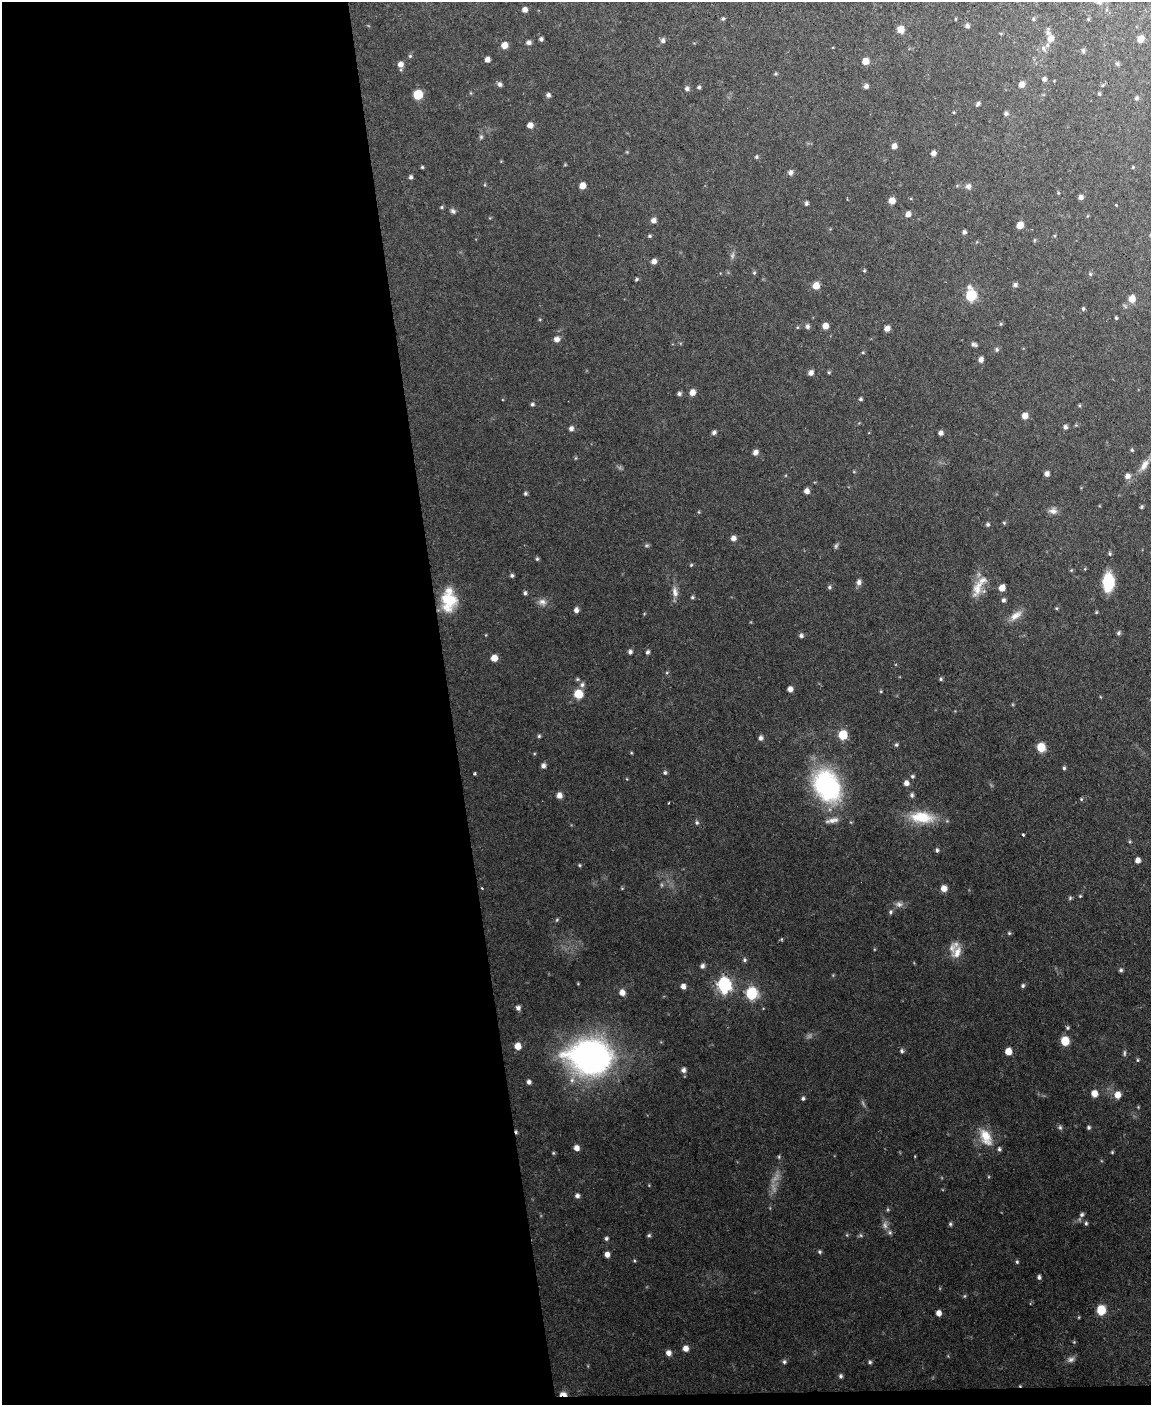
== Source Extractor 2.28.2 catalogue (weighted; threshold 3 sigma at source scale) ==
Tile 9 of 4 x 3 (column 1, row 3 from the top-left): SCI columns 1-1149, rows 239-1641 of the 4596 x 4572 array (HDU 1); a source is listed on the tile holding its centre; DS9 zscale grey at full resolution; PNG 1153 x 1407 px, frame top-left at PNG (2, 2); no overlay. Shown black and unused: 40% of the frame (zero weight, under 2 of 3 exposures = <1% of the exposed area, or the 3 px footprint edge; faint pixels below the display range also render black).
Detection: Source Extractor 2.28.2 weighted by HDU 2 'WHT'; one run over the whole footprint, this tile lists its part. Background 0.11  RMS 0.0071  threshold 0.0321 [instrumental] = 3 sigma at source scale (4.5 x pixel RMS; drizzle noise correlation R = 1.50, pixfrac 1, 0.05/0.05 arcsec/px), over >= 5 px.
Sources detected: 227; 6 too faint to see at this stretch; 1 cosmic-ray / hot-pixel residue — not listed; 5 inside a brighter listed object's ellipse — not listed separately; the other 215 listed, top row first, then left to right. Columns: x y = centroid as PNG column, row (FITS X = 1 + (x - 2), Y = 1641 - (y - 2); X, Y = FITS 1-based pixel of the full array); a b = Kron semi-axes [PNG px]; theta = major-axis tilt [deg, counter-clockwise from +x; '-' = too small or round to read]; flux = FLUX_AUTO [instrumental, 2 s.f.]
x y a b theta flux
525 9 5 5 - 3.3
723 19 5 4 - 1.1
1033 19 5 4 - 0.9
1088 19 4 3 - 0.64
967 26 5 5 - 1.7
901 29 7 7 - 5.6
1050 38 8 7 - 4.9
541 39 5 4 - 1.6
1140 39 5 5 - 7.1
663 40 6 5 - 2
528 42 5 5 - 2.4
504 45 6 5 - 6.7
1043 48 8 5 -62 1.9
1083 51 7 5 -70 1.2
410 56 5 4 - 0.87
487 60 5 5 - 3.1
865 61 5 5 - 7.6
400 64 6 6 - 3.6
1117 64 6 4 -24 1.2
776 74 5 4 - 0.94
1044 79 5 5 - 2
500 84 6 5 - 1.9
1021 84 6 5 - 4.6
866 86 5 5 - 2.3
699 87 4 4 - 1.2
687 89 6 5 - 2
418 94 7 6 - 18
1099 94 5 4 - 0.86
548 95 5 5 - 2
1136 98 5 5 - 1.3
978 104 7 4 51 1.5
1006 113 6 5 - 1.8
530 125 5 5 - 4.7
481 137 6 5 - 1.2
894 146 5 5 - 3.4
933 153 5 5 - 2.8
756 157 5 5 - 1.2
422 167 4 4 - 0.82
1133 167 3 3 - 0.89
790 172 6 5 - 2.5
411 177 5 4 - 1.6
582 186 5 5 - 6.2
968 186 7 7 - 2.6
1081 197 5 5 - 2.6
892 201 5 5 - 6.7
806 203 5 5 - 1.4
1116 205 3 2 - 0.54
442 207 5 4 - 0.89
453 211 7 6 - 1.7
908 214 6 5 - 3.5
653 220 6 5 - 2.9
1020 225 6 5 - 6.9
964 232 5 4 - 1.7
650 236 5 4 - 1
1034 240 5 4 - 0.72
654 261 5 5 - 3.2
864 270 4 4 - 0.76
754 273 5 4 - 0.91
1090 274 5 4 - 0.93
636 279 5 4 - 1
1015 285 6 5 - 2
816 286 7 6 - 7.1
971 295 8 6 -89 52
1132 299 7 6 - 5.9
1083 309 5 4 - 0.99
1116 318 4 3 - 0.75
807 326 6 5 - 1.7
825 326 6 5 - 4.9
887 328 6 5 - 3.6
557 339 6 6 - 3.3
974 345 7 4 -13 1.7
997 349 5 5 - 1.3
863 353 5 3 - 0.61
981 360 5 5 - 3
829 372 4 4 - 0.81
811 373 5 5 - 3
692 392 6 5 - 4.9
679 394 5 5 - 1.6
861 399 4 3 - 1.2
532 404 5 4 - 1.3
1025 416 5 5 - 5.8
1065 427 6 5 - 1.8
571 428 6 5 - 2.2
714 432 5 4 - 1.9
941 433 5 4 - 2.3
1132 450 5 4 - 0.81
755 452 6 5 - 3.2
576 458 5 3 - 0.6
1144 465 17 8 59 5.8
1047 474 5 5 - 2.7
1127 476 7 7 - 3
807 491 5 5 - 3.5
525 493 4 4 - 1.2
1141 507 4 3 - 1
1053 511 10 8 -10 3.6
699 512 5 3 - 0.63
1004 523 5 4 - 0.81
988 524 5 4 - 1.3
733 538 6 6 - 3.2
647 545 8 4 0 1
836 546 8 5 55 1.3
1110 554 6 4 -89 1.1
537 559 5 4 - 1
691 565 5 4 - 0.81
512 575 5 5 - 1.3
859 582 6 6 - 2.7
1108 582 17 10 86 26
829 587 6 5 - 1.2
977 588 27 12 70 11
1002 588 6 5 - 6.2
675 592 14 8 -79 4.4
525 593 5 4 - 1.3
692 597 5 4 - 1
449 600 25 16 88 24
1003 600 5 5 - 1.7
542 602 12 8 -15 3.7
1056 608 5 3 - 0.69
576 610 6 5 - 2.6
1016 615 19 9 38 6.4
1118 633 6 4 67 1.3
801 636 6 5 - 1.7
630 652 5 5 - 1.8
648 652 5 5 - 1.5
494 658 6 6 - 6
577 679 5 4 - 0.87
941 679 5 4 - 1
582 685 7 7 - 2.2
790 689 5 4 - 3.6
881 691 5 3 - 0.64
578 694 7 7 - 13
843 735 6 6 - 25
539 736 5 4 - 1
760 738 6 5 - 2
896 745 6 4 -90 1.1
1041 747 7 6 - 14
543 765 5 5 - 2.4
1064 768 4 4 - 1.1
665 773 5 5 - 1.3
475 774 3 3 - 0.95
912 776 5 5 - 1.1
906 783 6 5 - 3.2
827 786 32 24 -61 96
559 795 7 6 - 3.5
912 795 6 5 - 1.5
1081 799 5 4 - 0.8
668 803 3 2 - 0.7
922 817 29 14 -5 23
832 820 20 7 13 4.6
697 823 5 5 - 1.4
1023 834 3 2 - 0.95
937 850 6 4 -82 1.4
1137 860 5 5 - 3.8
579 865 4 4 - 0.69
482 888 3 2 - 0.64
944 888 6 6 - 5.4
1080 896 4 4 - 0.69
1070 898 6 4 47 0.97
899 904 11 7 -8 3.1
890 912 6 5 - 1.4
557 920 5 4 - 0.85
1009 933 5 4 - 0.85
782 939 5 3 - 0.82
957 952 18 11 68 7.8
744 960 6 5 - 1.2
702 966 6 5 - 2
1121 970 5 4 - 1.3
724 985 7 6 - 140
683 986 5 5 - 3.4
1023 986 5 5 - 1.2
622 992 7 6 - 4.3
751 993 7 6 - 69
518 1008 5 5 - 2.1
1067 1028 5 4 - 1
1065 1041 7 6 - 13
518 1046 6 6 - 6.9
902 1051 5 5 - 1.5
1008 1051 5 5 - 7.2
1124 1053 9 3 85 1.2
591 1057 35 27 -6 270
1137 1060 5 3 - 0.76
683 1070 7 6 - 2.4
529 1082 5 5 - 2.1
1094 1093 6 5 - 6.9
1118 1095 7 6 - 6.4
803 1098 5 5 - 1.2
1060 1127 7 5 -74 1.4
1089 1127 5 5 - 1.3
986 1137 24 13 -62 14
576 1148 5 5 - 4.3
1112 1152 4 4 - 0.77
553 1153 4 4 - 0.75
779 1157 5 4 - 0.87
577 1196 6 5 - 2.2
1082 1214 6 5 - 1.4
1086 1223 5 4 - 1.1
950 1224 5 5 - 1.1
890 1232 7 5 -69 1.5
649 1235 5 5 - 1.2
847 1235 5 3 - 0.7
606 1238 5 5 - 1.3
819 1252 5 5 - 1.2
607 1254 5 4 - 3.5
1017 1262 5 4 - 0.99
1039 1277 5 4 - 1.7
965 1296 6 4 89 0.8
1101 1310 7 6 - 17
938 1313 5 4 - 4.4
1074 1342 4 4 - 0.7
685 1348 6 6 - 4.1
668 1353 6 5 - 3.5
1071 1359 9 7 24 2.7
784 1362 6 5 - 1.4
870 1362 5 4 - 1.1
841 1376 5 5 - 1.4
563 1394 9 5 -8 4.8
Overlapping masked pixels (flux is a lower limit): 1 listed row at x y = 563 1394